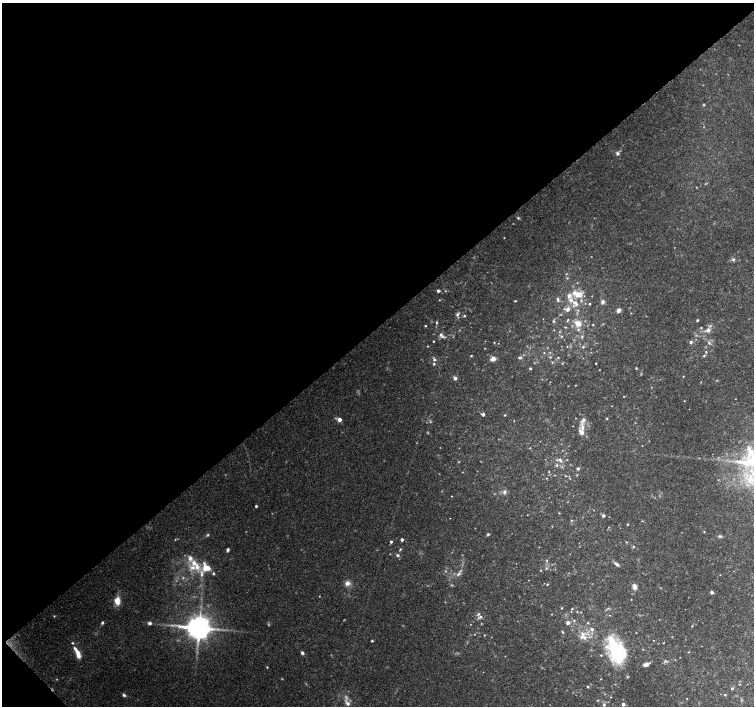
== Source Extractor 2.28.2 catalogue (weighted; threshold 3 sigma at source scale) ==
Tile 5 of 4 x 4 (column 1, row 2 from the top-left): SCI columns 8-1510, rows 3026-4432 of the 6019 x 5987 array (HDU 1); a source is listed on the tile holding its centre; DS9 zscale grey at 2 x 2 block average (1 PNG px = mean of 2 x 2 image px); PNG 756 x 708 px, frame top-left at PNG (2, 3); no overlay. Shown black and unused: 47% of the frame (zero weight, under 3 of 4 exposures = <1% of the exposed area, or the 3 px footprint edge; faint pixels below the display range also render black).
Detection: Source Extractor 2.28.2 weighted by HDU 2 'WHT'; one run over the whole footprint, this tile lists its part. Background 0.0923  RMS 0.0056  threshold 0.025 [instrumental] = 3 sigma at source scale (4.5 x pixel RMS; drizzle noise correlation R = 1.50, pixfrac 1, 0.0396/0.0396 arcsec/px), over >= 5 px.
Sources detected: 187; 9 too faint to see at this stretch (2 x 2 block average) — not listed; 1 coinciding with a brighter row at this scale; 19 inside a brighter listed object's ellipse — not listed separately; the other 158 listed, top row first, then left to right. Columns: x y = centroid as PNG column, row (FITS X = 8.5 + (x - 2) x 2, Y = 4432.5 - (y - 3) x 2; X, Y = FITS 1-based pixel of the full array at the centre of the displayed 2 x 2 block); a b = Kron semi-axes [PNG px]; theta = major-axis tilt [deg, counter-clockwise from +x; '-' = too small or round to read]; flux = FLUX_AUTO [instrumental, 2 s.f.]
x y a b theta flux
703 105 3 3 - 1.5
617 153 5 4 - 2.9
696 187 2 2 - 0.57
518 218 4 3 - 1.4
504 238 2 2 - 0.58
733 260 4 4 - 2.6
566 274 3 2 - 0.81
438 291 3 2 - 3.8
578 294 11 8 15 16
439 300 3 2 - 0.67
515 301 2 2 - 1.2
558 301 4 3 - 2
602 302 5 4 - 3.7
575 303 10 5 -39 8.2
589 304 2 2 - 1.6
567 309 5 4 - 5.8
618 310 4 3 - 7.1
457 314 6 3 46 2.4
464 316 3 3 - 1.6
568 320 4 2 - 1
697 320 2 2 - 2
554 321 4 3 - 1.5
436 323 3 3 - 1.2
578 324 6 5 - 13
593 324 3 2 - 0.8
425 326 2 2 - 1.3
710 326 4 3 - 1.9
566 327 3 2 - 0.85
701 328 3 2 - 1
578 329 4 3 - 2
708 330 5 4 - 5.2
441 334 6 4 -67 3.9
561 336 3 3 - 1.2
582 336 4 3 - 1.7
433 341 2 2 - 0.86
494 342 2 2 - 0.9
691 342 3 3 - 2.8
709 343 5 3 - 2.2
427 346 3 2 - 0.66
567 346 2 2 - 0.55
583 347 3 3 - 1.5
550 352 3 2 - 0.8
706 352 3 3 - 1
544 353 3 2 - 0.72
471 356 2 2 - 1.3
704 356 4 3 - 1.4
520 357 6 3 9 2
550 357 4 2 - 0.82
558 357 3 2 - 0.85
434 359 4 3 - 2.4
493 359 6 5 - 6.5
562 363 3 2 - 0.84
596 363 2 2 - 0.77
434 364 3 3 - 1.7
530 368 3 2 - 1.7
636 368 3 3 - 0.97
599 370 2 2 - 0.46
683 376 2 2 - 0.74
455 378 3 3 - 5.2
575 385 2 2 - 0.61
568 386 2 2 - 0.44
624 396 2 2 - 0.56
684 401 2 2 - 0.65
612 406 2 2 - 0.45
483 414 4 4 - 2.5
505 415 2 2 - 1.1
575 418 2 2 - 0.42
607 418 3 2 - 0.87
339 420 3 3 - 9.3
430 422 3 3 - 1.1
582 427 16 4 -85 9.3
428 433 4 2 - 0.96
530 448 3 2 - 0.59
750 452 13 8 -59 17
560 460 5 4 - 2.7
567 460 3 2 - 0.62
557 465 4 3 - 1.6
578 468 4 3 - 2.5
462 472 2 2 - 0.46
549 472 3 2 - 0.8
577 475 3 2 - 0.8
566 476 3 2 - 0.92
546 478 2 2 - 0.63
504 492 5 5 - 3.5
452 496 2 2 - 0.56
256 506 2 2 - 2.1
559 513 2 2 - 0.73
527 515 2 2 - 0.49
603 515 3 3 - 3.5
450 518 2 2 - 0.42
571 520 3 2 - 0.86
642 521 4 2 - 0.68
628 524 3 2 - 1
552 526 3 2 - 0.5
704 532 3 2 - 0.82
488 534 4 3 - 1.6
208 535 4 3 - 1.6
720 536 5 3 - 2
402 540 2 2 - 4
391 542 3 2 - 2.6
627 542 3 2 - 0.87
633 546 3 3 - 1.2
400 549 3 3 - 1.4
228 550 4 3 - 2.4
390 554 2 2 - 0.47
397 555 3 3 - 2.8
190 558 8 6 -78 7.8
546 560 3 3 - 0.97
616 564 8 3 -30 3.1
192 567 10 7 -12 11
206 567 11 9 -52 19
546 568 4 3 - 1.4
445 571 3 3 - 1.1
458 574 9 4 42 3.8
347 583 6 6 - 7
547 584 3 2 - 1.1
452 585 3 2 - 1
634 587 5 4 - 7.6
712 592 3 3 - 3.8
319 596 3 2 - 0.56
631 599 2 2 - 0.62
117 601 10 7 -89 13
561 608 2 2 - 1.1
572 609 3 2 - 0.81
571 611 3 2 - 0.6
551 614 2 2 - 0.47
480 617 7 3 15 3.3
574 620 3 3 - 1.3
102 623 4 3 - 2
150 623 4 4 - 3.3
568 623 3 3 - 5.4
588 623 3 3 - 1.3
692 626 3 2 - 0.74
199 628 6 6 - 2000
592 629 5 5 - 3.6
562 632 4 3 - 1.2
582 634 7 6 - 6.3
484 635 2 2 - 0.78
653 640 2 2 - 0.53
372 641 2 2 - 1.6
72 643 3 3 - 1.4
663 643 3 2 - 0.61
616 652 28 17 -66 94
689 652 2 2 - 0.65
302 653 4 3 - 2.8
78 654 10 4 -72 14
665 661 5 3 - 2
646 664 6 3 22 6.8
267 667 2 2 - 1.1
739 684 2 2 - 0.65
587 686 3 3 - 1.5
732 688 3 3 - 1.8
124 695 4 3 - 2.6
725 695 3 2 - 1.1
687 698 2 2 - 0.51
347 703 7 4 -41 5.3
623 704 2 2 - 5.8
604 705 6 3 -85 2.6
Isophote crosses this tile's border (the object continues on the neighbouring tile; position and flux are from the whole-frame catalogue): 1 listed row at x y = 750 452
Diffuse or blended objects may show on this block-average render without a row.